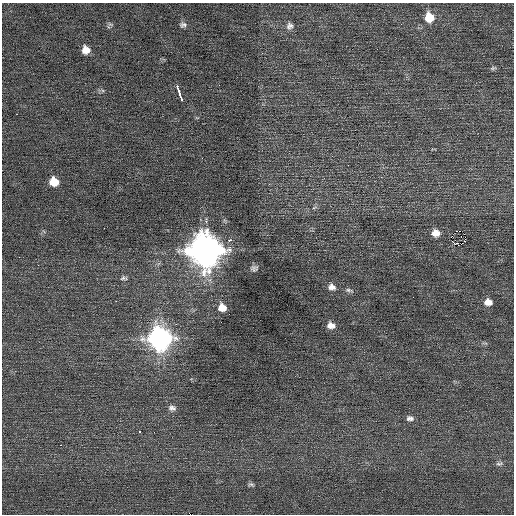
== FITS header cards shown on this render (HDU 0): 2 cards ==
NAXIS1  =                  512 / Axis length
NAXIS2  =                  512 / Axis length

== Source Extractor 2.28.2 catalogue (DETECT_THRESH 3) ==
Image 512 x 512 px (HDU 0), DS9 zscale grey, 1 PNG px = 1 image px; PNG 516 x 516 px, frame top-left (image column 1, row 512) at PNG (2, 3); no overlay
Background 0.123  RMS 0.68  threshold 2.04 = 3 sigma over >= 5 px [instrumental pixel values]
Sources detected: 38; all 38 listed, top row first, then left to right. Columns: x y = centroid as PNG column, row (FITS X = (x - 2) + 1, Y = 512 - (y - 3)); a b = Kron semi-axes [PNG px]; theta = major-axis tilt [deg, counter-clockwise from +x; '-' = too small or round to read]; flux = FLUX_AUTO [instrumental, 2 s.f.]
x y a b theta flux
429 17 10 9 - 990
110 24 7 4 -18 78
183 25 9 7 4 150
290 26 10 9 - 210
86 50 8 7 - 430
493 68 8 5 8 86
177 86 3 2 - 590
178 90 6 3 -78 1000
180 95 3 3 - 610
181 99 6 3 -77 200
202 158 2 2 - 70
54 182 9 8 - 740
456 231 4 2 - 96
460 231 2 2 - 830
436 233 9 8 - 400
230 240 4 3 - 600
465 240 4 2 - 33
455 244 3 3 - 190
459 245 5 2 - 1000
205 250 13 13 - 80000
19 257 3 2 - 36
254 268 10 8 20 170
124 278 10 6 2 120
332 287 10 8 -19 260
349 290 11 5 -11 120
116 301 2 2 - 160
488 302 8 6 -6 380
222 307 9 8 - 540
176 324 3 2 - 66
331 325 9 7 -5 300
160 339 11 11 - 26000
172 408 10 7 -11 190
410 418 10 7 -3 180
139 431 3 3 - 240
154 432 2 2 - 27
61 445 3 2 - 430
499 464 10 5 9 120
251 484 8 5 -10 93